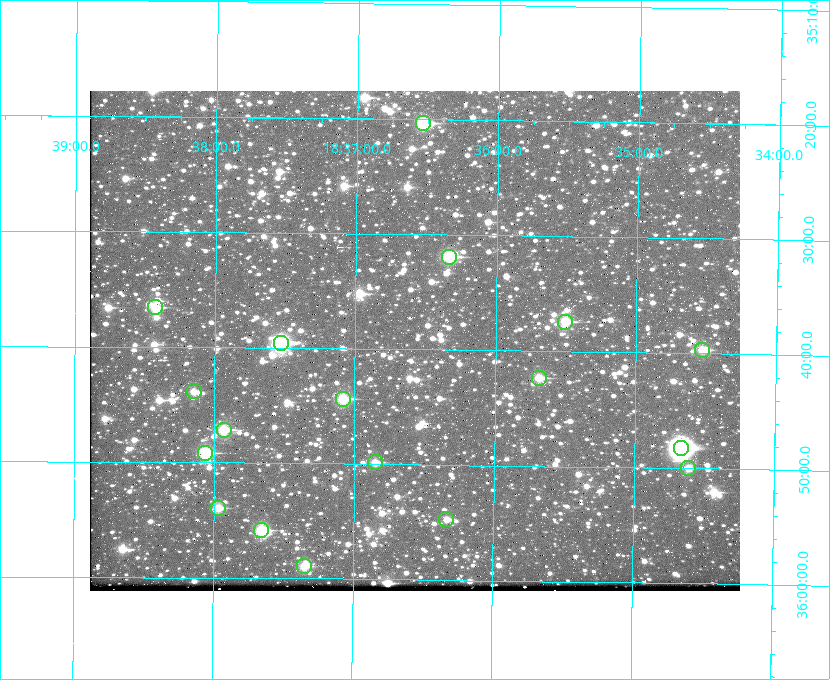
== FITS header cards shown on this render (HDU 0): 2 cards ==
NAXIS1  =                  650 / Width of table row in bytes
NAXIS2  =                  500 / Number of rows in table

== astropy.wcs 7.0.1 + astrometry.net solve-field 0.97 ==
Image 650 x 500 px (HDU 0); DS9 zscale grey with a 90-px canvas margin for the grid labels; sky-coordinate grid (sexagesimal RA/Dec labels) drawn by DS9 from the SOLVED WCS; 18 Tycho-2 reference stars matched to detected sources circled (green)
Header WCS: none
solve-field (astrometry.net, Tycho-2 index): SOLVED blind (the file carries no WCS)
Solved WCS: RA---TAN-SIP/DEC--TAN-SIP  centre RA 18:36:35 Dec +35:39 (279.14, +35.65 deg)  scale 5.21 arcsec/px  FOV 56.5' x 43.4'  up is +179 deg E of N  parity flipped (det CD > 0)
(file carries no celestial WCS; the grid is the blind solution)
Tycho-2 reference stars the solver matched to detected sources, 18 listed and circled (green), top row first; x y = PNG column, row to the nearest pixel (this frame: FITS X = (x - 90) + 1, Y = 500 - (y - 91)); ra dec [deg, ICRS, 3 dp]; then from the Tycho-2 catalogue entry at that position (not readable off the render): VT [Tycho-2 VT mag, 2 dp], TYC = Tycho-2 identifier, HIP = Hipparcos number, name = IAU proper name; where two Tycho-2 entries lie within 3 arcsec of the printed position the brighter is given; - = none
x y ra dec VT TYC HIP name
423 123 279.134 +35.339 9.91 2645-980-1 - -
449 257 279.085 +35.532 9.84 2645-710-1 - -
155 307 279.606 +35.610 10.50 2645-565-1 - -
565 322 278.877 +35.623 10.37 2632-1282-1 - -
281 343 279.382 +35.660 8.88 2649-136-1 91311 -
702 350 278.632 +35.662 10.68 2636-195-1 - -
539 378 278.922 +35.705 10.37 2636-96-1 - -
194 391 279.537 +35.731 11.00 2649-31-1 - -
343 399 279.271 +35.739 10.27 2649-22-1 - -
224 430 279.483 +35.786 9.96 2649-1276-1 - -
681 448 278.667 +35.805 7.78 2636-68-1 91080 -
205 453 279.516 +35.819 10.07 2649-1464-1 - -
375 462 279.212 +35.831 10.99 2649-1529-1 - -
688 468 278.654 +35.833 11.29 2636-133-1 - -
218 508 279.492 +35.899 10.86 2649-1492-1 - -
446 519 279.083 +35.912 11.42 2649-1448-1 - -
261 530 279.414 +35.931 10.32 2649-1381-1 - -
304 566 279.337 +35.982 10.50 2649-1232-1 - -